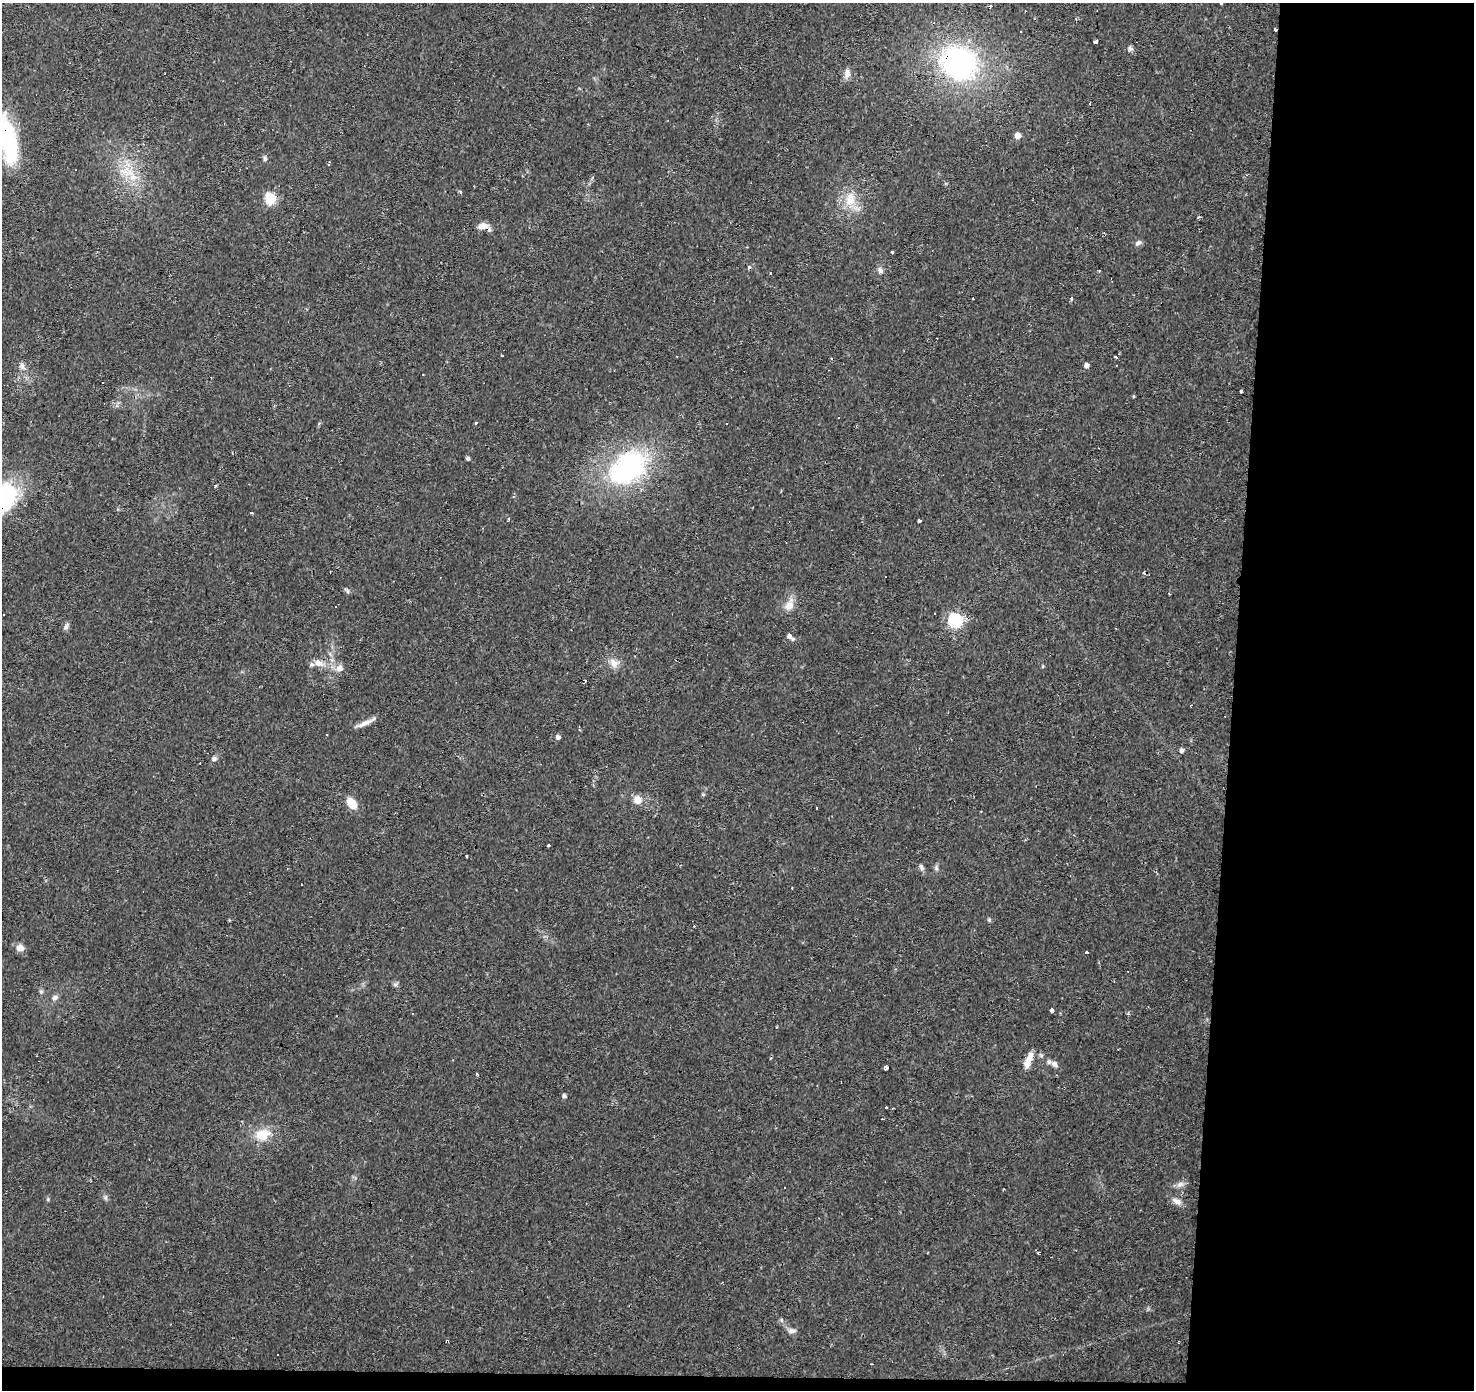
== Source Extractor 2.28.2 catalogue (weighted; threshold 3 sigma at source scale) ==
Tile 9 of 3 x 3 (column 3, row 3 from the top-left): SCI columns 2946-4417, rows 226-1613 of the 4422 x 4663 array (HDU 1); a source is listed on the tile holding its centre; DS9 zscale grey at full resolution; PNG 1476 x 1392 px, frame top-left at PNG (2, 3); no overlay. Shown black and unused: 17% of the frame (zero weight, under 2 of 3 exposures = <1% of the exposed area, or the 3 px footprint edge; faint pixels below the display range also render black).
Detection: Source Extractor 2.28.2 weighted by HDU 2 'WHT'; one run over the whole footprint, this tile lists its part. Background 0.0434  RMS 0.0035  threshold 0.0159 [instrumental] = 3 sigma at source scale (4.5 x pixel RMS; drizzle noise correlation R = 1.50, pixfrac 1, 0.0396/0.0396 arcsec/px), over >= 5 px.
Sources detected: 99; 1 inside a brighter object's white glare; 26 cosmic-ray / hot-pixel residue — not listed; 2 inside a brighter listed object's ellipse — not listed separately; the other 70 listed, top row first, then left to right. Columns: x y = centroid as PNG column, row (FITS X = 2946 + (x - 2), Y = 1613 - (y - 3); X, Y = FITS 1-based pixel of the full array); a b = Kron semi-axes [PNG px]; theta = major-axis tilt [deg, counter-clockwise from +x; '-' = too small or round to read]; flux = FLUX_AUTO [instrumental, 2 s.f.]
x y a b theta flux
1275 29 3 3 - 0.92
1021 32 3 3 - 4.1
1095 42 4 3 - 3.1
1130 49 8 6 -1 0.93
959 63 40 33 -30 72
847 73 13 8 87 2
1018 135 5 5 - 3.4
6 138 49 21 -79 29
265 159 6 5 - 0.82
125 171 19 14 -16 7.7
1246 175 4 3 - 0.34
270 198 6 6 - 29
850 199 24 14 79 7.5
1199 217 3 2 - 0.79
483 226 15 8 11 3.1
1138 243 10 6 31 1.1
892 253 3 3 - 2.2
880 270 9 7 -63 1.2
1099 270 3 2 - 0.38
973 298 2 2 - 0.31
1072 299 3 3 - 1.4
502 355 3 3 - 0.71
1116 357 4 3 - 0.96
1087 365 4 4 - 1.7
22 366 11 7 -67 1.5
1241 390 4 3 - 6
475 423 3 3 - 1.3
468 458 4 4 - 0.91
627 468 54 34 37 59
216 486 4 3 - 0.46
509 519 3 3 - 0.62
919 521 4 3 - 0.95
347 590 9 4 -45 0.66
789 605 19 11 71 3.6
934 614 3 3 - 0.76
955 620 6 6 - 69
66 626 10 5 57 1
788 636 3 3 - 110
318 663 14 9 -21 3.2
614 663 14 11 -23 3.1
340 668 11 10 - 2.3
365 723 26 5 22 2.5
558 737 4 4 - 1.2
1181 750 6 6 - 0.89
214 759 7 6 - 0.96
637 800 10 10 - 3.1
352 803 12 8 -53 5.6
548 845 3 3 - 0.56
466 856 3 2 - 0.36
921 867 8 5 -88 0.92
936 868 7 5 72 0.79
229 920 5 3 - 0.28
20 948 10 8 -13 2.4
1086 952 3 3 - 0.69
395 984 9 4 21 0.67
55 997 8 6 40 1.3
1051 1010 5 3 - 5
1030 1056 16 8 72 3.1
1054 1064 8 6 -56 1.3
886 1067 4 3 - 3
477 1074 4 3 - 0.46
564 1096 5 4 - 0.85
886 1107 3 2 - 0.58
262 1134 20 14 17 7.3
1180 1184 11 7 22 1.6
48 1199 6 4 73 0.44
1177 1201 15 7 -26 2
793 1331 10 6 10 1.3
446 1341 3 3 - 0.35
277 1355 2 2 - 0.25
Overlapping masked pixels (flux is a lower limit): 5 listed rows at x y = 1275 29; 959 63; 6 138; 483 226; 627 468
Isophote crosses this tile's border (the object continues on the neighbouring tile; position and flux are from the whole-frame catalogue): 1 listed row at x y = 6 138
Unlisted compact peaks at least as high as the median listed source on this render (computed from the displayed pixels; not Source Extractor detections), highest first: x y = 989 920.